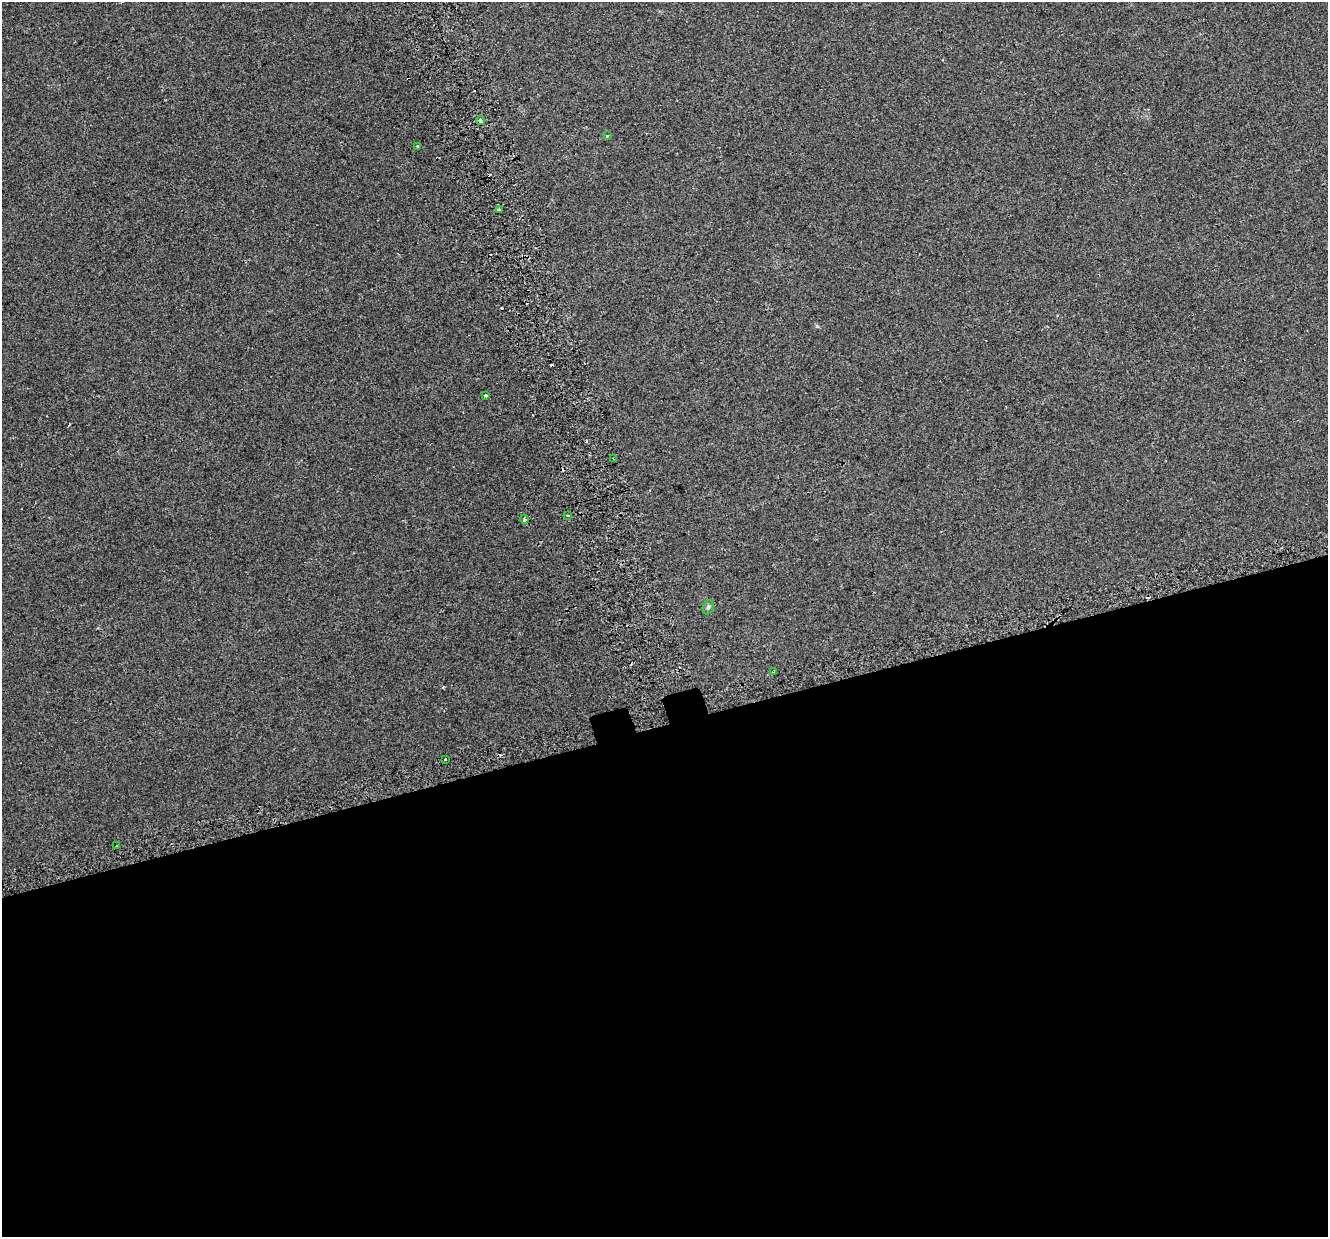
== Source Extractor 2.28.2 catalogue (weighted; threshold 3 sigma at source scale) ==
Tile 15 of 4 x 4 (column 3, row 4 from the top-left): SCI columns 2697-4022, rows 153-1387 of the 5395 x 5196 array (HDU 1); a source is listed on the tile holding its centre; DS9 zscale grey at full resolution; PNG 1330 x 1239 px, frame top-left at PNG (2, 2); each listed source drawn as its Kron ellipse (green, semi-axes under 4 px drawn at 4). Shown black and unused: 42% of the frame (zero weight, under 2 of 3 exposures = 3% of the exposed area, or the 3 px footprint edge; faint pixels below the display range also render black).
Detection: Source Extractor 2.28.2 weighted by HDU 2 'WHT'; one run over the whole footprint, this tile lists its part. Background 0.00414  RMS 0.0062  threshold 0.028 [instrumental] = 3 sigma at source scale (4.5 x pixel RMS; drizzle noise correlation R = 1.50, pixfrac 1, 0.0396/0.0396 arcsec/px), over >= 5 px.
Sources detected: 16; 4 cosmic-ray / hot-pixel residue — neither listed nor drawn; the other 12 listed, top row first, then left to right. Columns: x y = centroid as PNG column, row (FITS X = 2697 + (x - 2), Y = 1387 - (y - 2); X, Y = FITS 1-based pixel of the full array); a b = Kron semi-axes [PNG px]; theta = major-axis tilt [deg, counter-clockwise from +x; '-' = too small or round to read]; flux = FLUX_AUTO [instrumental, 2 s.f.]
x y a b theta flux
480 120 5 3 - 1.5
607 135 3 3 - 2.5
418 146 3 3 - 3.2
499 210 3 3 - 3.4
486 395 3 3 - 2
614 458 3 3 - 0.68
568 516 3 3 - 2.7
524 519 5 3 - 5.9
708 607 7 5 68 1.2
774 672 4 3 - 5.3
445 759 3 2 - 0.71
117 845 3 2 - 0.87
Overlapping masked pixels (flux is a lower limit): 2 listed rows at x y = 614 458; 774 672